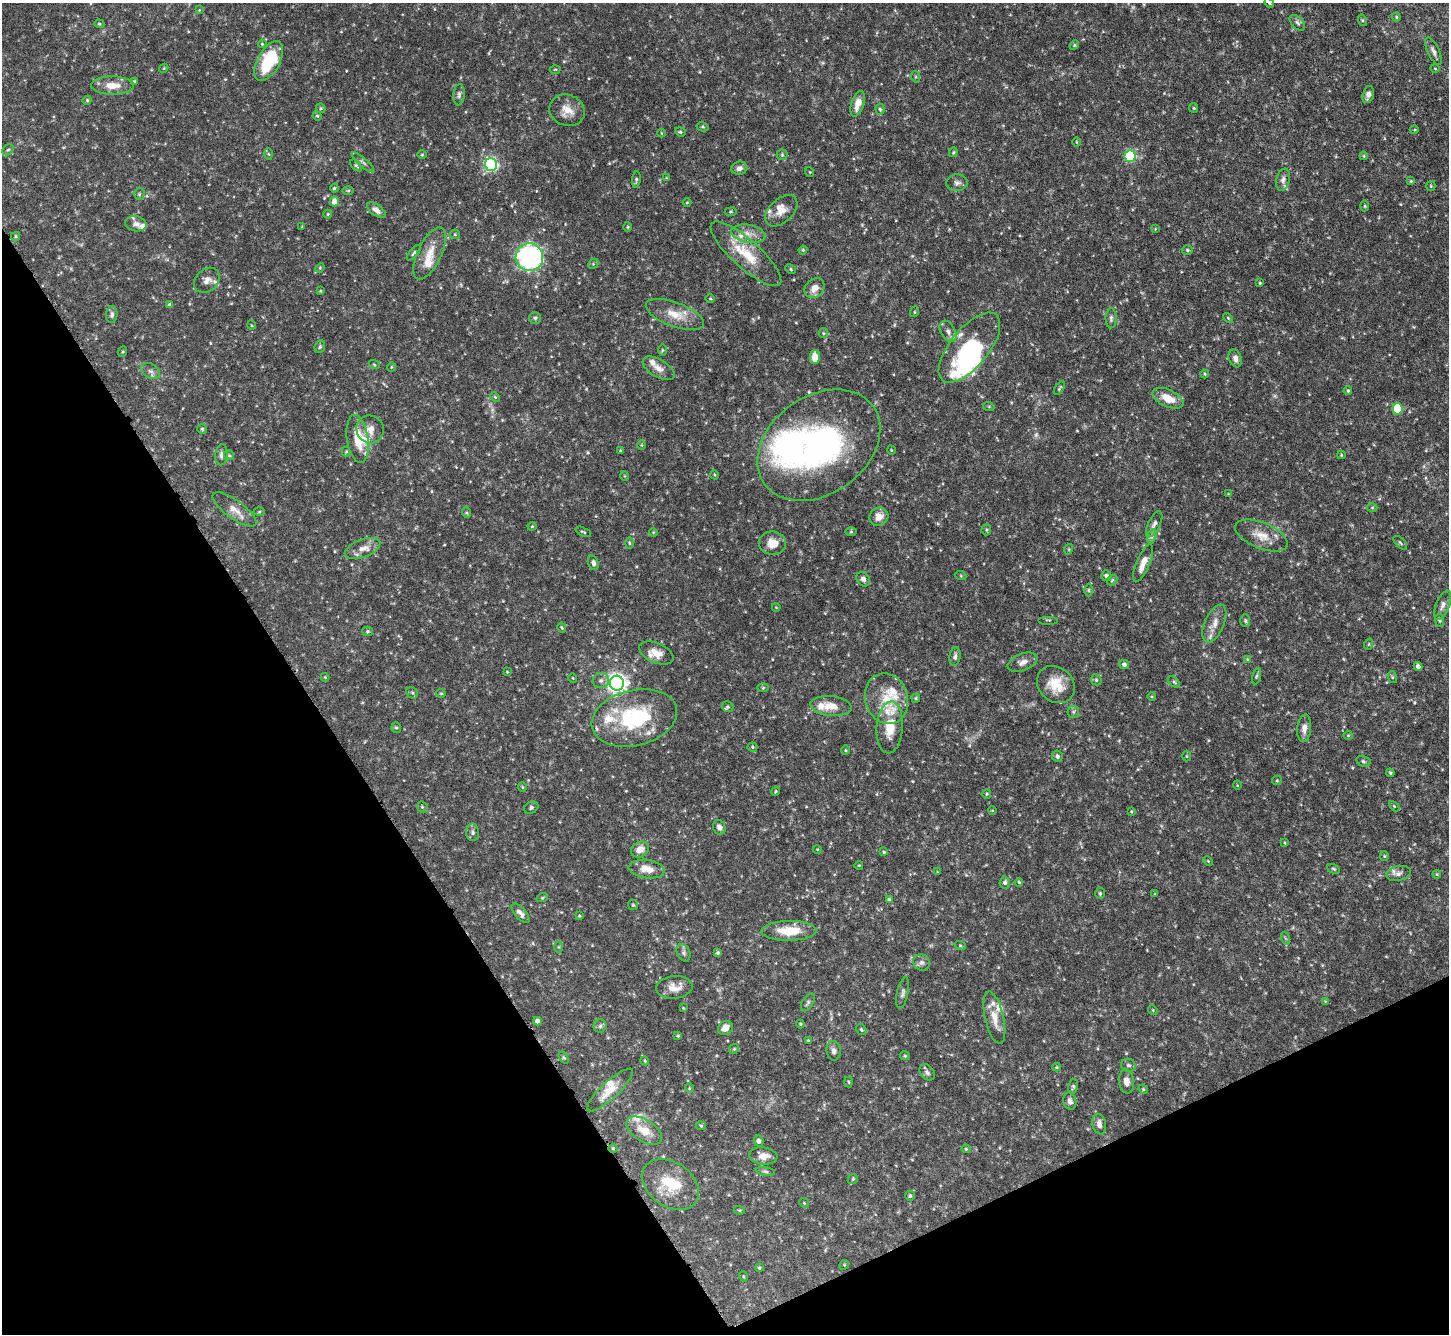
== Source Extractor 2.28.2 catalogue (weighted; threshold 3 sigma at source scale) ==
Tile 14 of 4 x 4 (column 2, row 4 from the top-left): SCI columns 1451-2897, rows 298-1629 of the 5793 x 5783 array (HDU 1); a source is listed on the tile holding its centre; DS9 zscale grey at full resolution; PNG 1451 x 1336 px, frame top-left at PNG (2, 3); each listed source drawn as its Kron ellipse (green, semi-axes under 4 px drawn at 4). Shown black and unused: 28% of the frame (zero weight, under 4 of 8 exposures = <1% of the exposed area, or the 3 px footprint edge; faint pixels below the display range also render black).
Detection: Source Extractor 2.28.2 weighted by HDU 2 'WHT'; one run over the whole footprint, this tile lists its part. Background 0.112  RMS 0.0044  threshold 0.0178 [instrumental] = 3 sigma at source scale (4.09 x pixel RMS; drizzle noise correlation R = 1.36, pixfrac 0.8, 0.05/0.05 arcsec/px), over >= 5 px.
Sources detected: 303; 1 too faint to see at this stretch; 1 inside a brighter object's white glare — neither listed nor drawn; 26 inside a brighter listed object's ellipse — not listed separately; the other 275 listed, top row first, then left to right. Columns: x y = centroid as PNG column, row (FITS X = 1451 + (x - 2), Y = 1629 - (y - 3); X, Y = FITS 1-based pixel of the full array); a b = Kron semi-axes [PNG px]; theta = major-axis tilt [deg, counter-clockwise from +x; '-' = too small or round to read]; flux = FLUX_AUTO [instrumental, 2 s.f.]
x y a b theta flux
1269 3 5 4 - 0.51
199 10 4 3 - 0.32
1396 17 4 4 - 0.42
1362 20 6 4 -72 0.47
1297 23 9 5 -45 1.1
99 24 5 4 - 0.44
262 44 4 3 - 0.39
1074 45 5 4 - 0.5
1433 51 15 6 -65 1.7
269 61 22 11 61 20
164 68 5 3 - 0.33
1435 68 4 3 - 0.32
555 69 5 3 - 0.38
916 77 6 3 -71 0.49
134 81 3 3 - 0.4
112 86 21 9 -1 5.3
459 95 11 5 85 1.2
1368 95 9 5 75 1.5
87 100 5 4 - 0.45
858 104 13 6 73 4
321 108 5 4 - 0.52
1194 108 5 4 - 0.44
880 109 5 4 - 0.72
567 110 18 15 -22 5.3
317 116 5 4 - 0.45
703 127 6 4 -11 0.56
1414 130 4 3 - 0.34
680 132 5 4 - 0.6
661 133 4 3 - 0.27
1076 142 4 3 - 0.3
8 150 6 5 - 0.67
953 152 5 4 - 0.48
268 154 6 4 -87 0.43
422 155 5 3 - 0.34
782 155 5 5 - 0.68
1130 156 6 5 - 35
1364 156 4 4 - 0.43
363 162 14 3 -41 1
491 164 6 6 - 77
356 165 7 4 -47 0.63
739 168 8 6 16 1.6
810 172 5 3 - 0.3
666 178 3 3 - 0.32
636 179 8 4 84 0.67
1283 180 11 7 79 1.7
1411 181 3 3 - 0.36
957 183 10 8 6 1.6
1431 186 5 4 - 0.44
334 188 4 3 - 0.42
348 190 6 4 1 0.4
139 194 5 5 - 0.57
334 201 5 4 - 3.2
687 203 4 3 - 0.3
1365 206 5 3 - 0.39
376 210 11 5 -36 2.1
781 211 19 11 43 4.4
731 212 6 3 8 0.47
328 214 4 4 - 0.42
136 224 11 7 -10 1.7
302 227 3 2 - 0.28
628 227 5 3 - 0.36
1155 229 3 3 - 0.26
455 234 5 5 - 0.5
748 234 17 9 -11 3.9
16 236 4 4 - 0.5
803 250 4 4 - 0.48
1187 250 5 4 - 0.61
414 253 9 4 48 0.71
430 254 28 12 65 6.8
746 254 46 14 -42 14
529 257 14 13 - 70
593 264 6 4 46 0.6
320 268 5 4 - 0.44
791 269 6 4 -26 0.55
207 280 14 11 43 3
1260 283 3 3 - 0.37
814 288 11 8 42 3.5
320 291 4 4 - 0.35
710 299 4 3 - 0.38
170 305 4 3 - 1.2
914 312 5 3 - 0.37
675 314 31 12 -20 7.7
112 315 8 6 85 1.1
535 318 5 5 - 0.71
1111 318 10 5 90 1
1228 318 6 3 -47 0.42
251 325 5 3 - 0.32
948 331 11 7 -59 1.8
823 333 5 4 - 0.5
320 347 6 5 - 0.65
969 348 42 19 51 41
662 350 6 3 89 0.4
122 352 5 3 - 0.35
815 357 7 5 -89 5.7
1235 358 9 6 -71 1.9
374 364 6 3 -20 0.38
391 367 4 3 - 0.33
659 368 18 8 -31 3.1
151 371 10 7 -31 1.6
1205 374 4 4 - 0.44
1059 388 7 3 55 0.59
1348 391 4 3 - 0.42
495 397 5 3 - 0.43
1168 398 16 8 -25 6.4
989 407 5 3 - 0.41
1397 409 6 5 - 15
202 429 5 5 - 0.56
370 429 14 13 - 4.2
358 439 24 10 -81 10
641 445 5 3 - 0.32
819 445 67 49 36 110
620 450 4 3 - 0.37
891 450 4 3 - 0.33
346 452 5 4 - 0.45
222 455 10 6 86 1.6
229 455 5 5 - 0.57
1341 455 4 4 - 0.39
715 475 5 3 - 0.36
625 476 5 3 - 0.34
1228 494 3 3 - 0.26
1372 508 5 3 - 0.34
234 509 26 9 -35 4.4
259 512 5 3 - 0.44
467 513 5 3 - 0.51
879 517 9 9 - 3.3
1154 524 14 6 64 1.6
532 526 4 4 - 0.38
986 530 5 5 - 0.56
583 532 8 3 -24 0.52
653 532 4 3 - 0.33
851 532 6 4 -1 0.46
1261 535 28 13 -22 6.5
1152 536 7 4 72 0.91
629 543 6 4 -89 0.51
772 543 13 11 -1 5
1400 543 8 4 -45 0.73
362 548 19 9 21 3.8
1069 549 5 3 - 0.35
593 563 7 5 -71 1.1
1143 563 20 6 67 4.5
961 576 5 3 - 0.42
1106 576 5 5 - 1
863 579 8 6 -52 1.4
1112 580 6 4 47 0.54
1089 590 6 4 -90 0.57
1443 605 15 6 67 2.1
776 607 4 2 - 0.27
1048 620 10 2 0 0.38
1439 620 7 4 -84 0.57
1245 621 6 5 - 0.69
1214 623 20 9 66 3.9
562 628 5 3 - 0.39
367 631 5 5 - 0.62
1369 644 6 3 70 0.42
656 653 18 9 -23 4.8
955 657 9 5 82 1.2
1247 659 4 4 - 0.41
1022 662 15 8 21 2.4
1124 664 5 4 - 1.3
1418 666 4 4 - 1.2
507 672 3 3 - 0.34
1256 676 8 3 79 0.66
325 677 4 4 - 0.37
1392 677 6 4 -72 0.46
573 678 4 3 - 0.27
601 680 8 7 - 1.4
1096 680 6 5 - 0.6
1174 682 7 4 -45 0.59
617 683 7 7 - 190
1056 685 20 17 -43 8.6
763 688 6 4 1 0.45
412 693 6 5 - 0.63
441 693 4 4 - 0.47
1152 697 4 3 - 0.32
916 698 4 4 - 0.48
886 699 25 21 -72 12
831 706 21 10 -6 5.5
727 707 6 5 - 0.6
1073 712 6 5 - 0.75
634 718 43 27 13 36
890 727 26 13 86 10
396 728 5 5 - 0.56
1304 728 14 7 85 2.5
1348 735 4 4 - 0.37
752 747 5 4 - 0.5
846 750 5 3 - 0.4
1057 756 6 5 - 1
1186 756 5 3 - 0.34
1363 761 7 5 -16 0.84
1390 773 4 3 - 0.43
1277 780 5 4 - 0.46
1237 785 5 3 - 0.29
523 787 4 3 - 0.34
775 791 5 3 - 0.48
987 794 5 4 - 0.5
1394 806 6 4 -45 0.43
422 807 6 5 - 0.64
531 808 7 5 32 0.95
992 811 4 3 - 0.3
1131 811 4 3 - 0.34
719 827 7 6 - 1.9
473 832 9 6 -89 1.2
1285 843 4 2 - 0.31
640 849 9 7 32 3.5
817 849 4 3 - 0.3
884 852 4 3 - 0.42
1384 856 5 4 - 0.41
1208 861 5 3 - 0.37
859 865 4 2 - 0.27
647 869 18 9 -8 5.7
1334 869 7 3 -26 0.5
937 872 4 3 - 0.28
1398 873 12 7 11 2
1437 874 4 3 - 0.38
1005 882 6 5 - 0.8
1019 882 4 3 - 0.4
1100 893 6 4 -90 0.63
1155 894 4 3 - 0.37
542 898 6 3 19 0.41
889 899 4 4 - 0.46
633 905 5 5 - 0.51
520 913 12 5 -49 1.7
579 916 4 3 - 0.4
789 931 27 10 1 9.9
1285 938 6 4 -71 0.57
960 945 6 3 -19 0.4
558 947 6 4 90 0.53
684 953 9 6 -66 1.2
717 953 4 4 - 0.6
922 962 9 8 - 1.5
674 987 18 11 6 4.5
903 993 16 5 78 1.5
1325 1001 3 3 - 0.29
808 1002 10 5 58 0.94
683 1008 3 3 - 0.29
1153 1010 5 4 - 0.37
994 1018 27 9 -77 5.4
537 1021 4 4 - 1.7
800 1024 4 4 - 0.44
600 1026 6 6 - 0.94
725 1028 8 6 36 3
861 1029 6 4 -57 0.6
678 1036 3 3 - 0.45
808 1040 3 3 - 0.37
734 1049 5 4 - 0.53
834 1051 10 7 -83 1.4
905 1056 5 4 - 0.48
564 1058 6 4 -57 0.52
645 1061 4 3 - 0.38
1128 1065 7 6 - 1.1
1056 1067 4 4 - 0.4
927 1072 9 6 -50 1.2
1126 1081 12 7 -83 2.9
849 1082 5 3 - 0.44
1073 1086 8 4 80 0.69
689 1088 5 4 - 0.42
1143 1089 5 4 - 0.44
610 1090 30 8 43 5.8
1070 1101 9 6 -75 1.4
1099 1124 10 6 -78 2.3
701 1126 5 4 - 0.47
644 1131 20 11 -32 6.2
758 1141 6 4 -74 0.94
613 1149 4 3 - 0.37
966 1149 4 4 - 0.37
763 1156 14 8 -7 3.3
765 1171 10 3 -9 0.7
853 1179 6 4 44 0.51
671 1184 31 22 -35 13
910 1196 5 5 - 0.73
804 1203 5 4 - 0.43
739 1210 5 3 - 0.35
844 1265 5 4 - 0.43
759 1268 4 3 - 0.43
743 1276 5 3 - 0.33
Overlapping masked pixels (flux is a lower limit): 1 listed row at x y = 613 1149
Isophote crosses this tile's border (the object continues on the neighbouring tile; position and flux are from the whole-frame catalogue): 1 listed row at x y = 1269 3